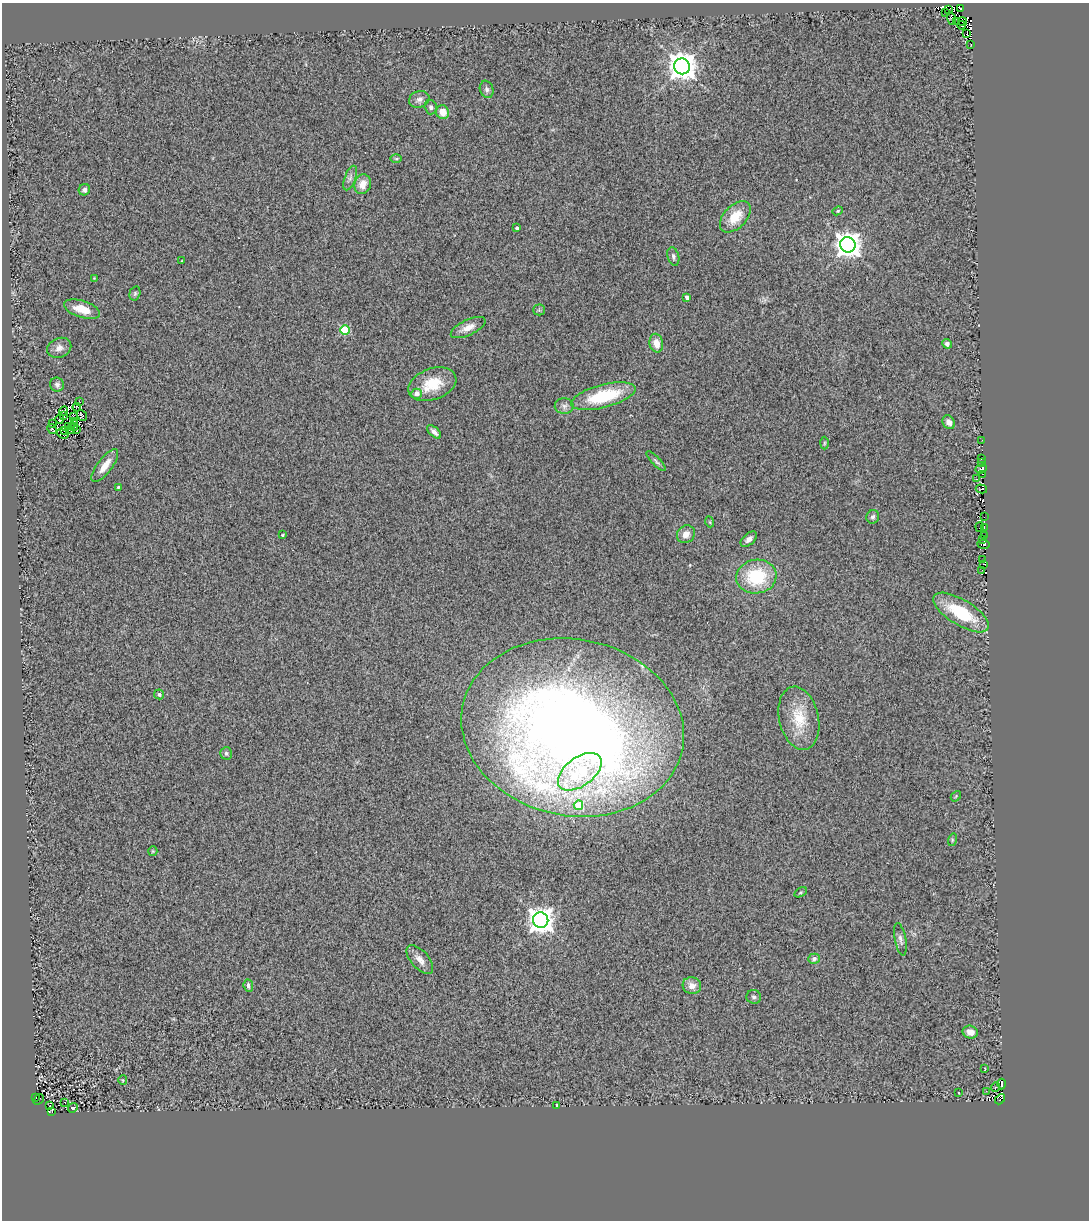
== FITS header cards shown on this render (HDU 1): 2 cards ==
NAXIS1  =                 1087
NAXIS2  =                 1218

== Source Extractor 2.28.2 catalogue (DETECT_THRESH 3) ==
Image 1087 x 1218 px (HDU 1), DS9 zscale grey, 1 PNG px = 1 image px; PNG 1091 x 1222 px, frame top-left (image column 1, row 1218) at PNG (2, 3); each listed source drawn as its Kron ellipse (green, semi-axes under 4 px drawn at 4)
Background 0.684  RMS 0.5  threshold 1.51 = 3 sigma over >= 5 px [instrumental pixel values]
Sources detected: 133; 17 with non-positive FLUX_AUTO (blend fragments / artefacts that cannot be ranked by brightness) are neither listed nor drawn; the other 116 listed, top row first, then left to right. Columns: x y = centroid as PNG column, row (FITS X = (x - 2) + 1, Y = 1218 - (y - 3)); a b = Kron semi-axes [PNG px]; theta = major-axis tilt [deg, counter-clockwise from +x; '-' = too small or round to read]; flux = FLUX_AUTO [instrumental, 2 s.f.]
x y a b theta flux
961 8 4 3 - 480
949 10 2 2 - 49
946 12 2 2 - 400
951 19 6 2 -72 2.7
957 21 3 2 - 7.3
962 22 4 2 - 140
961 25 4 2 - 680
967 34 3 2 - 100
971 45 3 2 - 28
682 66 8 7 - 47000
487 89 9 6 -71 100
419 99 10 8 16 170
431 107 7 6 - 86
443 112 7 6 - 350
396 159 6 4 -1 44
350 178 13 5 69 140
363 184 10 8 72 360
84 190 6 5 - 100
838 211 5 4 - 42
735 217 19 11 46 770
517 228 3 3 - 79
848 245 8 7 - 36000
673 256 9 5 -76 89
181 261 4 2 - 22
94 278 4 4 - 27
135 293 7 5 75 65
687 297 4 3 - 140
82 309 19 8 -18 540
539 310 5 5 - 54
468 327 19 7 25 310
345 330 5 4 - 1600
656 343 9 6 -78 340
947 344 5 4 - 100
59 348 12 9 22 210
432 384 25 15 20 970
57 385 7 7 - 96
417 394 5 5 - 280
603 396 33 11 14 2100
80 402 3 2 - 42
564 406 9 8 - 150
77 407 4 3 - 35
64 411 5 2 - 18
64 415 3 2 - 37
82 415 6 3 -54 49
73 417 3 2 - 45
60 419 5 2 - 14
74 421 3 2 - 32
949 422 7 5 -56 170
52 423 3 2 - 24
68 427 3 2 - 27
73 427 5 2 - 21
52 429 5 2 - 33
71 430 3 2 - 24
77 430 3 3 - 34
65 431 2 2 - 14
434 432 8 4 -43 160
62 434 6 2 -21 29
982 440 3 2 - 34
824 443 6 4 89 46
982 459 3 2 - 39
656 461 13 4 -46 83
982 462 3 2 - 100
105 466 20 7 53 450
981 469 6 3 19 280
982 474 3 2 - 92
977 479 3 2 - 40
118 487 4 3 - 33
981 489 6 2 -16 150
873 517 7 6 - 95
984 517 2 2 - 57
710 522 5 3 - 32
979 527 5 3 - 600
984 528 3 2 - 390
686 534 9 8 - 280
283 535 3 2 - 36
985 536 3 2 - 430
749 539 10 5 41 140
983 539 2 2 - 180
983 544 6 2 -8 850
982 560 3 2 - 390
983 564 3 2 - 94
982 570 2 2 - 77
756 577 20 17 9 1900
961 612 32 12 -32 1700
159 694 5 5 - 96
799 718 32 19 -77 1100
573 728 112 88 -11 44000
226 753 6 6 - 84
580 772 25 14 36 2000
956 796 6 4 48 36
578 805 5 5 - 980
952 840 6 4 73 40
153 851 5 4 - 37
801 892 7 4 31 48
541 920 8 7 - 34000
900 939 16 5 -79 130
420 959 17 8 -48 310
814 959 6 5 - 74
248 986 6 4 -84 90
692 986 9 8 - 290
754 997 7 7 - 100
970 1032 8 6 -15 230
985 1069 3 2 - 26
123 1080 5 4 - 34
1002 1084 5 3 - 300
996 1087 5 2 - 12
986 1091 3 2 - 65
959 1093 3 2 - 34
36 1097 3 2 - 23
1000 1099 6 3 47 430
38 1100 6 2 46 130
65 1103 2 2 - 33
557 1105 3 2 - 27
50 1106 2 2 - 34
73 1108 5 4 - 43
52 1111 4 3 - 150
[17 non-positive-flux detections neither listed nor drawn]